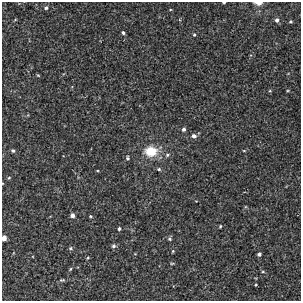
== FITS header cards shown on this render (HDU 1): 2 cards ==
NAXIS1  =                  299
NAXIS2  =                  299

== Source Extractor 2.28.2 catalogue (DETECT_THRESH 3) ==
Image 299 x 299 px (HDU 1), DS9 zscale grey, 1 PNG px = 1 image px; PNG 303 x 303 px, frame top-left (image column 1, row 299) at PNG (2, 2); no overlay
Background -0.00166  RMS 0.003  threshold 0.00911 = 3 sigma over >= 5 px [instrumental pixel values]
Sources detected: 36; all 36 listed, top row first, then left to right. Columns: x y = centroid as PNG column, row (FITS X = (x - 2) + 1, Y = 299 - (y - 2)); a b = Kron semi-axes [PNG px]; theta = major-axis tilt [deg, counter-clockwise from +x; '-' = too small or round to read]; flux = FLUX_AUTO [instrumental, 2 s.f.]
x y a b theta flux
224 3 3 2 - 0.24
258 3 8 4 -1 1.3
46 8 5 5 - 0.5
15 20 5 3 - 0.17
277 20 5 5 - 0.6
291 22 3 3 - 0.26
123 33 4 3 - 0.38
194 35 4 3 - 0.27
38 75 4 3 - 0.2
288 90 5 3 - 0.18
270 91 5 4 - 0.2
184 129 5 4 - 0.52
194 136 6 5 - 0.78
13 151 4 4 - 0.39
151 151 12 9 -1 5.4
244 151 5 3 - 0.19
167 155 7 5 18 0.47
127 158 5 4 - 0.32
159 169 5 4 - 0.3
9 178 5 4 - 0.25
72 215 4 4 - 0.89
90 216 4 3 - 0.23
220 226 4 3 - 0.22
119 229 4 4 - 0.38
4 238 4 4 - 1.8
170 239 5 5 - 0.31
113 246 5 5 - 0.48
70 248 6 4 1 0.34
173 251 4 3 - 0.21
259 254 4 3 - 0.47
88 258 5 4 - 0.24
172 263 5 3 - 0.19
70 269 5 4 - 0.22
263 272 5 3 - 0.2
62 280 7 4 1 0.3
256 285 3 2 - 0.19
At the frame edge (FLAGS 8, measured only in part): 3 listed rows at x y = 224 3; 258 3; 4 238